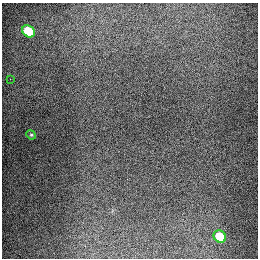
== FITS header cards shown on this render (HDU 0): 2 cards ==
NAXIS1  =                  256
NAXIS2  =                  256

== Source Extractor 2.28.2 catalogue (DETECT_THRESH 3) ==
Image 256 x 256 px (HDU 0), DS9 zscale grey, 1 PNG px = 1 image px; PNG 260 x 260 px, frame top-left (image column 1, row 256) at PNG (2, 3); each listed source drawn as its Kron ellipse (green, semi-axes under 4 px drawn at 4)
Background 1290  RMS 26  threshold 78.5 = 3 sigma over >= 5 px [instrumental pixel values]
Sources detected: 4; all 4 listed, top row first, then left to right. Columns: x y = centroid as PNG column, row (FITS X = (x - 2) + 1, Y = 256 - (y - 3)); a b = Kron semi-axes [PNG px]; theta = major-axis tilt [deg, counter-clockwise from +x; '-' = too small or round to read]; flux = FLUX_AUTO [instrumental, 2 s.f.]
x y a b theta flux
28 31 7 5 -39 78000
10 79 2 2 - 1900
31 135 5 4 - 2100
220 237 7 5 -42 59000